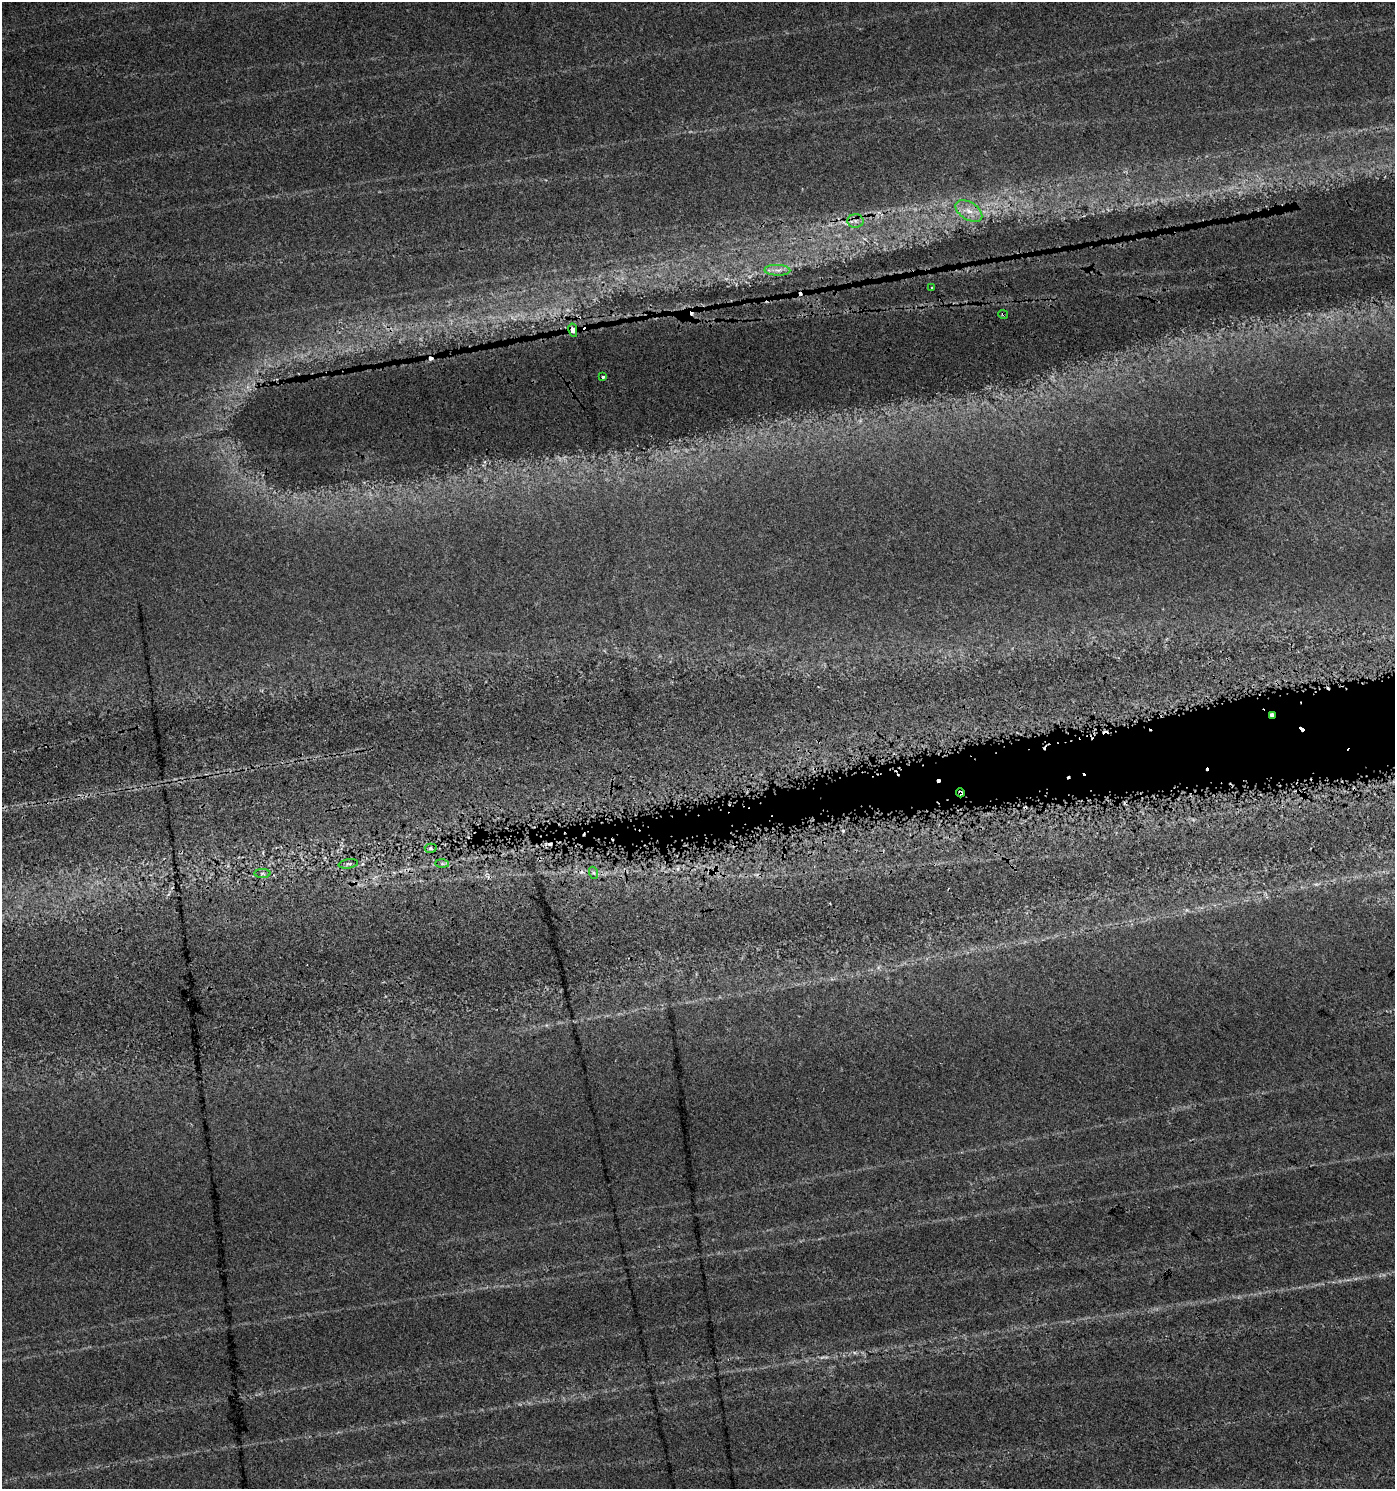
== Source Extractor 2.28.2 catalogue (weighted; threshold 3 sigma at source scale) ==
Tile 6 of 4 x 4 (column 2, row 2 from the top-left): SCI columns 1575-2967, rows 2983-4469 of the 6002 x 5958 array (HDU 1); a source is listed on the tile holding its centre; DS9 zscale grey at full resolution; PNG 1397 x 1491 px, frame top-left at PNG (2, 2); each listed source drawn as its Kron ellipse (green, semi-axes under 4 px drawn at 4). Shown black and unused: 3% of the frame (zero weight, under 3 of 4 exposures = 1% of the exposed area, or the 3 px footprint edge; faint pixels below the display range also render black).
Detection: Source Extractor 2.28.2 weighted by HDU 2 'WHT'; one run over the whole footprint, this tile lists its part. Background 0.0259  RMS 0.0046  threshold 0.0206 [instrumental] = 3 sigma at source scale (4.5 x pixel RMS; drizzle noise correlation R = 1.50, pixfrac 1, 0.0396/0.0396 arcsec/px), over >= 5 px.
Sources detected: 21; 2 too faint to see at this stretch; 5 cosmic-ray / hot-pixel residue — neither listed nor drawn; the other 14 listed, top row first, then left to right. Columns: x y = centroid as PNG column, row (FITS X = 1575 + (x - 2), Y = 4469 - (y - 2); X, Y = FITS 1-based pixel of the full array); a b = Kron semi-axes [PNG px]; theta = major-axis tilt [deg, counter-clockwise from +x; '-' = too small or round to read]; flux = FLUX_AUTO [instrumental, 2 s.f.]
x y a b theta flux
969 211 15 8 -32 5.6
855 221 8 7 - 2.3
777 270 13 5 -1 2.3
932 288 2 2 - 0.52
1003 314 5 3 - 0.54
573 330 7 4 -79 2.5
603 377 3 3 - 1.9
1272 715 4 3 - 2
960 793 4 3 - 1.2
431 848 6 4 -3 0.72
348 864 10 4 9 1.2
442 864 7 4 0 0.99
262 873 8 4 0 0.81
594 873 6 4 -71 0.82
Overlapping masked pixels (flux is a lower limit): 4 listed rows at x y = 1003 314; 573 330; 1272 715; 960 793